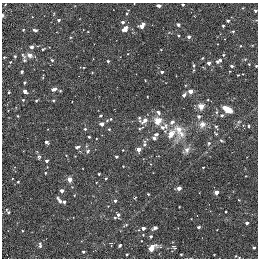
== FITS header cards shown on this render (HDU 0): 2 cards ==
NAXIS1  =                  256
NAXIS2  =                  256

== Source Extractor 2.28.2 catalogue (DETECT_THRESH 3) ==
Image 256 x 256 px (HDU 0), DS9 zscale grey, 1 PNG px = 1 image px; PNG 260 x 260 px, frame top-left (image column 1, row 256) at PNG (2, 3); no overlay
Background -0.00191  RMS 0.02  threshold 0.0587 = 3 sigma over >= 5 px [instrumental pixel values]
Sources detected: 126; all 126 listed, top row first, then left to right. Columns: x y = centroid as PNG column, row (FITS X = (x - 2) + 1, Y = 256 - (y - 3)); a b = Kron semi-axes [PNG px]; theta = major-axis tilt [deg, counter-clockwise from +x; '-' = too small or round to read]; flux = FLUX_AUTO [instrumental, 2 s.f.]
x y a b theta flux
183 4 3 3 - 2.3
159 6 4 3 - 3.7
243 8 3 3 - 0.99
255 10 3 3 - 2
127 13 7 3 61 2
2 15 5 2 - 1.5
58 20 4 3 - 2.1
228 21 3 3 - 2.5
122 22 3 3 - 3.3
178 24 4 3 - 2.9
142 26 6 4 44 11
223 26 3 3 - 1.5
125 29 8 5 44 7.7
23 30 3 2 - 1.1
35 30 5 3 - 2.5
233 31 4 4 - 1.2
178 35 3 2 - 1.2
189 37 4 4 - 2.8
31 47 4 3 - 3.4
43 49 5 3 - 1.3
23 55 11 4 -54 2.9
29 55 6 5 - 6.1
223 55 4 3 - 1.4
15 56 4 3 - 1.5
4 57 3 2 - 0.94
245 59 4 4 - 1.1
24 60 5 4 - 1.6
52 60 4 4 - 1.8
108 61 3 3 - 2.1
218 61 10 5 28 4.8
10 62 3 3 - 1.2
209 63 4 4 - 4.4
249 64 2 2 - 0.78
194 65 6 4 85 2.1
232 66 3 3 - 2.3
256 66 3 3 - 1.2
22 72 3 3 - 2.2
162 72 4 3 - 2.4
92 73 3 2 - 0.91
238 75 3 2 - 0.78
24 82 3 3 - 1.4
185 85 3 2 - 0.91
53 89 6 3 9 5.3
25 91 4 3 - 7.1
60 91 3 3 - 1.2
190 91 4 4 - 14
9 92 3 3 - 1.4
184 95 4 3 - 4.3
23 100 4 3 - 1.2
53 100 3 3 - 1.6
208 100 4 2 - 0.84
36 101 2 2 - 1.3
201 106 4 4 - 33
227 109 8 4 -29 25
158 112 6 5 - 3.6
216 112 5 5 - 2
222 115 5 4 - 2.3
17 116 3 2 - 0.97
100 116 3 3 - 1.6
198 116 5 4 - 2.8
139 118 5 4 - 1.7
109 119 11 3 21 2.3
144 121 12 7 29 9.5
158 121 10 10 - 13
172 122 7 5 42 4.5
102 124 5 4 - 4.4
202 124 10 9 - 8.6
165 125 9 7 -52 6.6
249 126 3 2 - 1.2
162 127 7 5 -38 5.4
216 127 7 4 -64 2.3
140 128 10 4 24 2.4
85 129 4 4 - 1.7
109 129 4 4 - 1.4
179 131 24 14 -61 25
216 133 6 3 -45 1.4
156 134 5 4 - 2.8
171 134 10 7 56 14
89 137 3 3 - 1.4
154 138 4 3 - 3.2
221 140 5 4 - 1.6
46 142 4 3 - 3.1
209 143 6 5 - 2.5
144 144 9 5 84 3.6
77 147 7 4 21 3.3
138 149 4 4 - 16
123 150 3 2 - 0.88
187 150 12 7 42 6.1
88 151 5 5 - 3
39 157 6 4 89 2.5
116 157 3 3 - 2.3
46 161 3 3 - 3.3
203 167 2 2 - 1.2
45 173 3 3 - 1.2
99 174 3 3 - 1.6
106 178 3 2 - 1.3
69 180 4 4 - 15
18 182 3 3 - 1.2
179 189 3 3 - 16
62 191 3 3 - 7.1
216 192 3 3 - 12
148 194 3 2 - 1.2
135 198 4 2 - 0.83
59 200 9 3 -51 4.2
239 200 3 2 - 0.77
115 201 4 3 - 3.1
64 202 3 3 - 2.8
108 206 2 2 - 0.68
179 207 3 2 - 0.84
8 212 5 4 - 1.8
118 215 7 5 -87 4.1
247 223 3 3 - 3.7
126 225 5 3 - 1.6
198 227 3 3 - 2.5
143 228 3 3 - 6
155 228 5 3 - 4.1
22 231 3 2 - 1
151 236 3 3 - 2.4
40 245 8 4 -89 2.7
120 245 3 3 - 2
174 247 7 4 -38 2
152 248 12 7 29 11
254 248 3 2 - 1.7
83 252 3 2 - 1.4
127 254 3 2 - 1.3
181 254 3 2 - 1.3
At the frame edge (FLAGS 8, measured only in part): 4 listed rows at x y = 183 4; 255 10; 2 15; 256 66